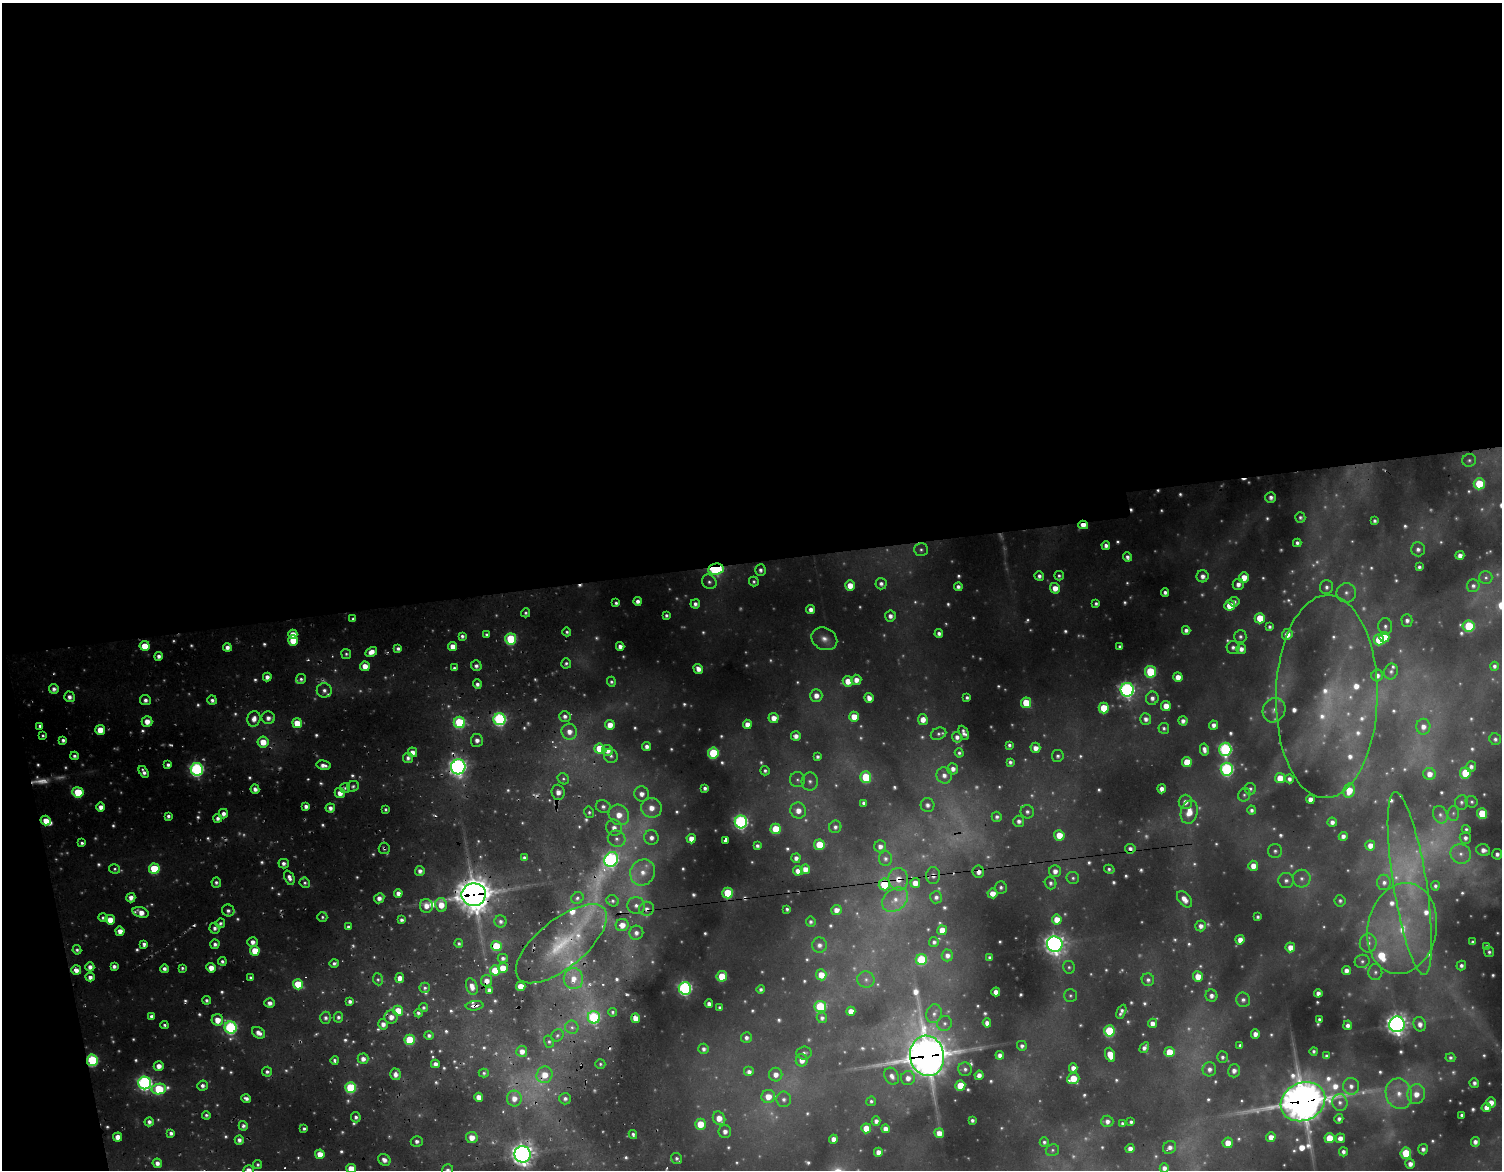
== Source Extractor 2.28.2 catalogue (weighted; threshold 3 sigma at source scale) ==
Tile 1 of 4 x 4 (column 1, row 1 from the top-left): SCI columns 1-1500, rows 3636-4803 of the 6559 x 5143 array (HDU 1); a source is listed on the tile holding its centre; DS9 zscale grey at full resolution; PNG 1504 x 1172 px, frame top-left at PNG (2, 3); each listed source drawn as its Kron ellipse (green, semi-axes under 4 px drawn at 4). Shown black and unused: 49% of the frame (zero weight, under 2 of 5 exposures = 10% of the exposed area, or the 3 px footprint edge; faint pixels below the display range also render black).
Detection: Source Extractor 2.28.2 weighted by HDU 2 'WHT'; one run over the whole footprint, this tile lists its part. Background 0.185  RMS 0.023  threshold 0.102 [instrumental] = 3 sigma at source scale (4.5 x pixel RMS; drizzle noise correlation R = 1.50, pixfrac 1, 0.05/0.05 arcsec/px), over >= 5 px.
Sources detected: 848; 148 too faint to see at this stretch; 8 cosmic-ray / hot-pixel residue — neither listed nor drawn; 24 inside a brighter listed object's ellipse — not listed separately; of the other 668, all 500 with FLUX_AUTO >= 5.8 (the completeness limit of this list) listed and drawn (168 fainter detections not listed), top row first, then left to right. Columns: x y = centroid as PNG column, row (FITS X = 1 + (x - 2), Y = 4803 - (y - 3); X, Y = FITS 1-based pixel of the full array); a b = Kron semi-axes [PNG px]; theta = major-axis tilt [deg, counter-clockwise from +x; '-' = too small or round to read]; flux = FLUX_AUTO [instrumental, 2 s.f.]
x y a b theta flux
1469 460 7 6 - 6.8
1479 484 5 5 - 120
1271 497 5 5 - 11
1300 517 5 5 - 6.2
1375 521 4 4 - 7.6
1083 525 5 4 - 31
1297 543 4 4 - 8.4
1106 545 4 4 - 13
1418 549 7 6 - 13
921 550 7 6 - 7.8
1460 555 4 4 - 17
1127 557 4 4 - 12
1419 567 4 4 - 7.6
716 569 8 5 7 310
760 570 5 5 - 11
1039 576 5 4 - 11
1059 576 5 5 - 6.8
1203 576 6 6 - 17
1244 577 5 5 - 39
1486 578 6 6 - 6.5
754 581 5 5 - 6.6
709 582 8 7 - 10
881 584 5 5 - 12
1238 584 5 5 - 15
850 585 5 5 - 39
1473 586 6 6 - 8.7
958 587 4 4 - 12
1327 587 7 6 - 9.9
1055 588 5 5 - 35
1165 592 4 4 - 9.9
1346 593 10 9 - 17
638 601 4 4 - 14
1234 602 5 5 - 8.5
616 603 4 4 - 7
695 604 5 4 - 11
1096 604 4 3 - 7.3
1230 605 5 5 - 63
811 609 4 4 - 19
526 613 4 4 - 6.8
666 615 3 3 - 6.9
890 616 5 5 - 15
1260 618 5 5 - 88
353 619 3 3 - 6.5
1407 620 6 5 - 10
1385 626 8 7 - 9.9
1469 626 6 5 - 190
1270 627 4 3 - 6.8
1186 630 4 4 - 12
567 632 4 4 - 6.3
293 634 4 4 - 31
486 634 4 3 - 6.1
939 634 4 4 - 12
1287 634 5 5 - 28
462 636 4 4 - 8.4
1240 637 6 6 - 8.5
1384 637 5 5 - 53
511 639 5 5 - 230
824 639 13 11 -26 26
293 640 5 5 - 61
1379 640 5 5 - 84
145 646 5 5 - 66
452 646 4 4 - 28
620 646 4 4 - 17
1120 646 3 3 - 6.3
227 647 4 4 - 17
1233 647 6 6 - 9.3
398 649 4 4 - 9.8
1241 649 5 5 - 16
371 652 6 4 30 27
346 654 5 5 - 6.3
159 656 4 4 - 14
566 663 5 5 - 7
365 666 5 5 - 33
476 666 5 5 - 13
1494 666 4 4 - 8.2
454 668 3 3 - 6.4
698 669 5 4 - 23
1391 671 8 6 71 8.1
1150 672 6 5 - 190
1377 675 6 6 - 15
267 677 4 4 - 17
1178 677 5 4 - 29
301 679 5 5 - 7.6
856 680 5 5 - 23
848 681 5 5 - 44
611 682 5 4 - 6.4
477 684 5 4 - 11
54 689 5 5 - 14
324 690 7 7 - 16
1127 690 7 6 - 950
816 695 6 6 - 26
1327 696 101 51 89 510
69 697 5 5 - 15
967 697 4 3 - 6.6
869 698 5 4 - 22
1152 698 6 6 - 15
145 700 5 5 - 13
212 700 5 4 - 10
1026 703 5 5 - 95
1166 706 5 5 - 39
1104 708 5 5 - 110
1274 710 13 11 61 23
565 716 6 5 - 12
854 717 5 5 - 46
268 718 7 6 - 19
774 718 5 5 - 30
254 719 8 6 73 25
500 719 6 6 - 560
923 719 5 5 - 28
1146 719 6 5 - 15
147 721 5 5 - 33
1183 721 4 4 - 14
459 722 6 5 - 240
297 723 5 5 - 62
747 724 4 4 - 30
610 725 5 4 - 34
1213 725 4 4 - 15
40 726 4 3 - 8.2
1423 727 8 7 - 21
1164 728 5 5 - 7.5
100 730 5 5 - 54
569 732 8 7 - 27
964 733 7 4 -62 13
938 734 8 6 24 8.1
43 735 3 3 - 5.9
796 736 5 5 - 17
957 737 5 5 - 14
1495 739 6 5 - 7.9
63 740 4 4 - 11
477 740 6 6 - 18
263 742 5 5 - 51
1009 745 4 3 - 6.8
647 746 4 4 - 14
599 748 5 5 - 77
1035 748 5 5 - 23
1225 749 7 6 - 520
608 750 6 5 - 23
1204 750 6 4 -77 15
412 752 5 4 - 24
713 753 5 5 - 200
959 753 4 4 - 6.6
74 756 4 4 - 8.9
611 756 7 6 - 8.7
1058 756 6 6 - 9.3
818 757 4 4 - 8.6
408 758 5 5 - 12
1010 762 4 4 - 8.4
1187 762 5 5 - 72
168 765 4 4 - 9.5
323 765 7 4 -11 18
458 767 7 7 - 1500
1471 767 5 5 - 12
197 769 6 6 - 710
953 769 5 5 - 17
1227 769 6 6 - 520
765 771 5 4 - 6.7
144 772 6 3 -58 13
1465 773 6 5 - 130
1429 774 6 6 - 27
944 775 8 7 - 19
866 777 5 5 - 140
1280 778 5 5 - 51
563 779 6 5 - 6.4
1289 779 4 4 - 13
797 780 8 7 - 10
810 781 9 8 - 14
353 786 6 5 - 7
345 788 5 5 - 6
705 788 4 4 - 9
255 789 4 4 - 16
1162 789 4 4 - 18
1250 789 6 5 - 6.4
1349 791 7 6 - 58
78 792 6 5 - 140
558 792 7 6 - 22
340 793 5 5 - 26
641 794 7 7 - 22
1244 795 7 6 - 6.1
1310 799 4 4 - 21
1185 802 7 7 - 19
1461 802 7 6 - 8.4
1472 802 6 5 - 6.2
863 803 4 3 - 6.6
927 805 7 7 - 15
306 806 4 4 - 14
101 807 4 4 - 20
603 807 7 6 - 13
330 808 5 4 - 15
651 808 10 10 - 35
385 809 3 3 - 5.8
1252 810 4 4 - 10
798 811 8 8 - 32
589 812 6 4 -77 6.2
1027 812 7 6 - 10
1189 812 12 8 75 43
1453 813 7 5 87 6.3
1482 813 5 5 - 96
223 814 4 4 - 15
619 815 10 10 - 47
1440 815 9 7 -66 11
168 816 4 3 - 8.2
997 817 5 5 - 8.8
218 818 4 4 - 11
46 820 5 4 - 39
1019 821 5 5 - 13
741 822 6 6 - 660
1332 822 5 4 - 14
835 827 6 6 - 11
614 828 8 7 - 22
776 829 5 5 - 110
1466 829 4 4 - 6.2
1059 835 5 5 - 54
1343 836 4 4 - 14
651 838 7 7 - 18
1465 838 6 5 - 11
617 839 9 8 - 17
691 839 5 4 - 31
726 841 4 3 - 70
82 843 4 4 - 8.7
819 845 5 5 - 94
1370 845 5 5 - 26
757 846 4 4 - 9.2
880 846 6 6 - 16
384 848 6 5 - 6.6
1130 849 5 5 - 12
1483 850 7 6 - 18
1275 851 7 7 - 7.7
1461 854 10 9 - 20
1497 854 5 5 - 12
524 858 4 3 - 9.7
796 858 5 4 - 15
611 859 8 6 58 660
885 859 7 6 - 11
284 864 5 5 - 10
1253 866 5 5 - 32
115 869 5 4 - 6.5
154 869 5 5 - 160
805 869 5 4 - 29
1109 869 5 3 - 6.7
420 871 5 5 - 14
798 871 5 5 - 25
1055 871 6 6 - 19
643 872 13 12 - 49
978 872 6 5 - 19
933 875 8 7 - 11
289 878 7 5 -68 15
1073 878 6 6 - 6.7
898 879 11 10 - 37
1302 879 9 9 - 15
1286 881 8 7 - 13
216 882 5 5 - 8.4
1384 882 8 7 - 13
305 883 5 5 - 7
915 883 5 4 - 32
1051 883 6 5 - 9
1410 883 93 16 -81 220
884 884 6 5 - 120
1435 886 5 4 - 7.2
1001 888 6 6 - 8.6
398 893 4 4 - 19
728 893 5 5 - 160
992 893 5 5 - 30
474 895 12 11 - 5900
936 897 6 6 - 10
131 898 5 4 - 19
379 898 5 4 - 19
577 898 6 5 - 7.6
1184 899 9 6 -50 28
895 900 14 10 37 37
613 901 6 5 - 7.6
1340 901 5 5 - 6.2
441 905 7 6 - 46
426 906 7 6 - 28
636 906 9 8 - 18
647 909 7 7 - 17
787 909 4 4 - 7.1
836 910 5 5 - 22
228 911 6 6 - 13
141 912 8 5 -18 33
322 917 5 4 - 5.9
1258 917 4 4 - 6.7
103 918 5 4 - 9
1057 919 5 5 - 47
110 920 5 4 - 45
401 920 4 4 - 11
501 921 6 6 - 10
811 922 5 5 - 8
220 923 5 4 - 7.4
622 925 6 6 - 30
1201 926 5 5 - 16
348 927 4 3 - 7.1
215 928 5 5 - 11
1402 929 46 34 78 300
942 930 5 4 - 48
120 931 4 4 - 26
636 933 7 7 - 15
1240 940 5 4 - 25
252 942 5 5 - 17
934 942 5 5 - 8.9
1473 942 4 4 - 7.8
459 943 4 4 - 7.1
1368 943 9 8 - 17
144 944 4 4 - 13
215 944 4 4 - 11
561 944 55 24 39 240
1055 944 8 7 - 1900
819 945 7 7 - 17
496 946 5 5 - 120
1290 947 5 5 - 29
1487 947 4 4 - 11
77 950 4 4 - 7.4
255 951 5 5 - 66
1489 952 5 5 - 7.5
947 955 6 6 - 16
989 957 3 3 - 7.2
503 958 5 4 - 10
921 960 5 5 - 190
222 961 4 4 - 7.9
1362 961 7 6 - 8.5
334 963 4 4 - 8
114 966 4 4 - 11
1461 966 5 4 - 9.1
90 967 4 4 - 17
1069 967 6 6 - 6.1
182 968 4 3 - 6.1
211 968 5 4 - 31
503 968 5 5 - 61
164 969 4 4 - 12
76 970 5 4 - 22
495 970 5 5 - 77
1346 970 4 4 - 18
1375 972 8 7 - 11
821 975 5 5 - 48
722 976 5 5 - 91
1198 976 5 5 - 46
90 977 4 4 - 15
250 977 4 3 - 6.1
400 978 5 4 - 31
378 979 6 5 - 6.3
573 979 10 9 - 41
866 980 9 8 - 13
1148 980 6 6 - 12
486 981 5 5 - 24
298 984 5 5 - 99
472 986 9 5 -74 24
521 986 4 4 - 51
425 988 5 5 - 8
685 988 6 6 - 650
489 990 4 4 - 14
761 990 4 4 - 9
996 992 4 4 - 23
1318 993 4 4 - 15
1070 996 6 6 - 6.2
1211 996 6 6 - 16
207 1000 4 4 - 8.2
1243 1000 7 7 - 12
350 1002 4 4 - 10
270 1003 5 4 - 17
709 1004 4 4 - 16
475 1006 9 4 6 13
719 1007 3 3 - 6.4
820 1007 6 5 - 230
423 1008 4 4 - 7.1
398 1011 5 5 - 71
851 1011 4 4 - 34
613 1012 4 4 - 5.9
1121 1012 7 3 65 12
418 1013 4 4 - 7.4
934 1014 9 7 78 14
152 1016 4 4 - 14
338 1017 5 4 - 8.8
391 1017 6 6 - 24
594 1017 6 6 - 330
326 1018 6 5 - 11
635 1018 5 4 - 38
822 1018 5 5 - 10
1319 1019 4 3 - 6.7
217 1020 6 5 - 40
944 1023 8 7 - 10
987 1023 4 4 - 18
1152 1023 5 4 - 21
383 1024 5 5 - 18
1397 1024 8 7 - 1900
1420 1024 7 6 - 19
164 1025 4 3 - 6.6
1348 1025 5 4 - 14
572 1027 7 6 - 12
231 1028 6 6 - 530
1109 1031 5 5 - 200
259 1033 7 5 -33 20
1255 1034 5 4 - 18
429 1035 5 4 - 8.6
557 1035 7 5 46 7.6
746 1038 5 5 - 11
410 1040 5 5 - 160
549 1042 6 5 - 6.7
1240 1045 4 4 - 6.5
1022 1046 5 5 - 9.7
1144 1048 6 4 60 13
704 1049 5 5 - 11
522 1051 5 5 - 23
1314 1051 4 4 - 6.4
1169 1052 5 5 - 87
804 1053 7 6 - 9.4
1000 1055 4 4 - 16
1110 1055 7 4 -70 49
927 1056 20 17 -78 7400
1326 1056 4 4 - 7.3
1222 1057 6 5 - 8.4
1450 1058 5 4 - 7.1
363 1059 5 5 - 19
92 1060 5 5 - 330
335 1060 4 3 - 7
802 1060 6 6 - 25
435 1064 4 4 - 16
600 1064 5 4 - 5.8
159 1066 5 5 - 23
1073 1068 4 4 - 18
965 1069 7 6 - 9.5
1209 1069 7 6 - 17
1234 1071 7 6 - 17
267 1072 5 5 - 9.1
749 1072 5 5 - 15
484 1073 5 4 - 5.8
395 1074 6 5 - 19
545 1075 8 7 - 48
776 1075 7 6 - 23
979 1075 4 4 - 17
892 1076 9 6 -60 17
908 1078 7 7 - 24
1073 1079 6 5 - 72
145 1083 6 6 - 810
1474 1083 5 5 - 9.7
202 1086 5 5 - 12
960 1086 5 5 - 83
1351 1086 8 8 - 18
351 1088 5 5 - 210
159 1089 7 5 9 200
1399 1094 15 13 -72 53
1416 1094 10 9 - 39
479 1097 4 4 - 28
768 1097 7 6 - 44
514 1098 8 7 - 32
246 1099 5 4 - 12
565 1099 6 5 - 12
784 1099 8 7 - 12
871 1101 5 4 - 6.6
1303 1102 23 19 25 7900
1491 1102 5 5 - 26
1340 1103 8 7 - 15
1486 1108 4 4 - 21
206 1115 4 4 - 6.6
1462 1115 4 3 - 6.5
356 1117 5 5 - 9.5
719 1118 7 6 - 41
1339 1119 5 4 - 11
972 1120 3 3 - 7.2
876 1121 5 4 - 14
1107 1121 6 5 - 16
149 1122 4 4 - 12
1131 1122 4 4 - 8.3
1122 1123 3 3 - 7
700 1124 5 5 - 73
243 1126 5 4 - 11
304 1128 4 3 - 6.5
866 1128 5 5 - 46
885 1129 4 4 - 21
725 1131 6 6 - 18
171 1133 4 4 - 11
939 1133 5 4 - 32
633 1134 4 4 - 7.2
118 1137 4 4 - 32
472 1137 6 5 - 40
1271 1137 5 4 - 26
1329 1138 5 5 - 68
1340 1138 5 4 - 20
833 1139 4 4 - 20
239 1140 4 4 - 13
417 1141 6 5 - 13
1044 1142 5 4 - 6.9
1475 1142 5 4 - 14
1228 1143 5 5 - 40
1170 1147 7 6 - 16
1130 1149 4 4 - 20
1423 1149 5 5 - 11
1052 1150 7 6 - 6.8
878 1152 4 4 - 21
1343 1152 4 4 - 11
1406 1153 5 5 - 150
320 1154 5 4 - 37
523 1154 8 8 - 2300
677 1158 6 5 - 8.6
384 1160 6 5 - 20
157 1163 5 4 - 17
258 1164 4 4 - 6.1
1410 1164 5 5 - 19
1164 1168 4 4 - 17
351 1169 5 4 - 57
248 1170 5 5 - 27
448 1170 6 5 - 12
Overlapping masked pixels (flux is a lower limit): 22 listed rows (the first 20) at x y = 1083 525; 716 569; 458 767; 384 848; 1130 849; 611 859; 978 872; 933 875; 898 879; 884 884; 474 895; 647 909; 561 944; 496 946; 486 981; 475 1006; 635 1018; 927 1056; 92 1060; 545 1075
Isophote crosses this tile's border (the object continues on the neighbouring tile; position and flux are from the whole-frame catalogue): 4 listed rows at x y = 1164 1168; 351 1169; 248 1170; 448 1170